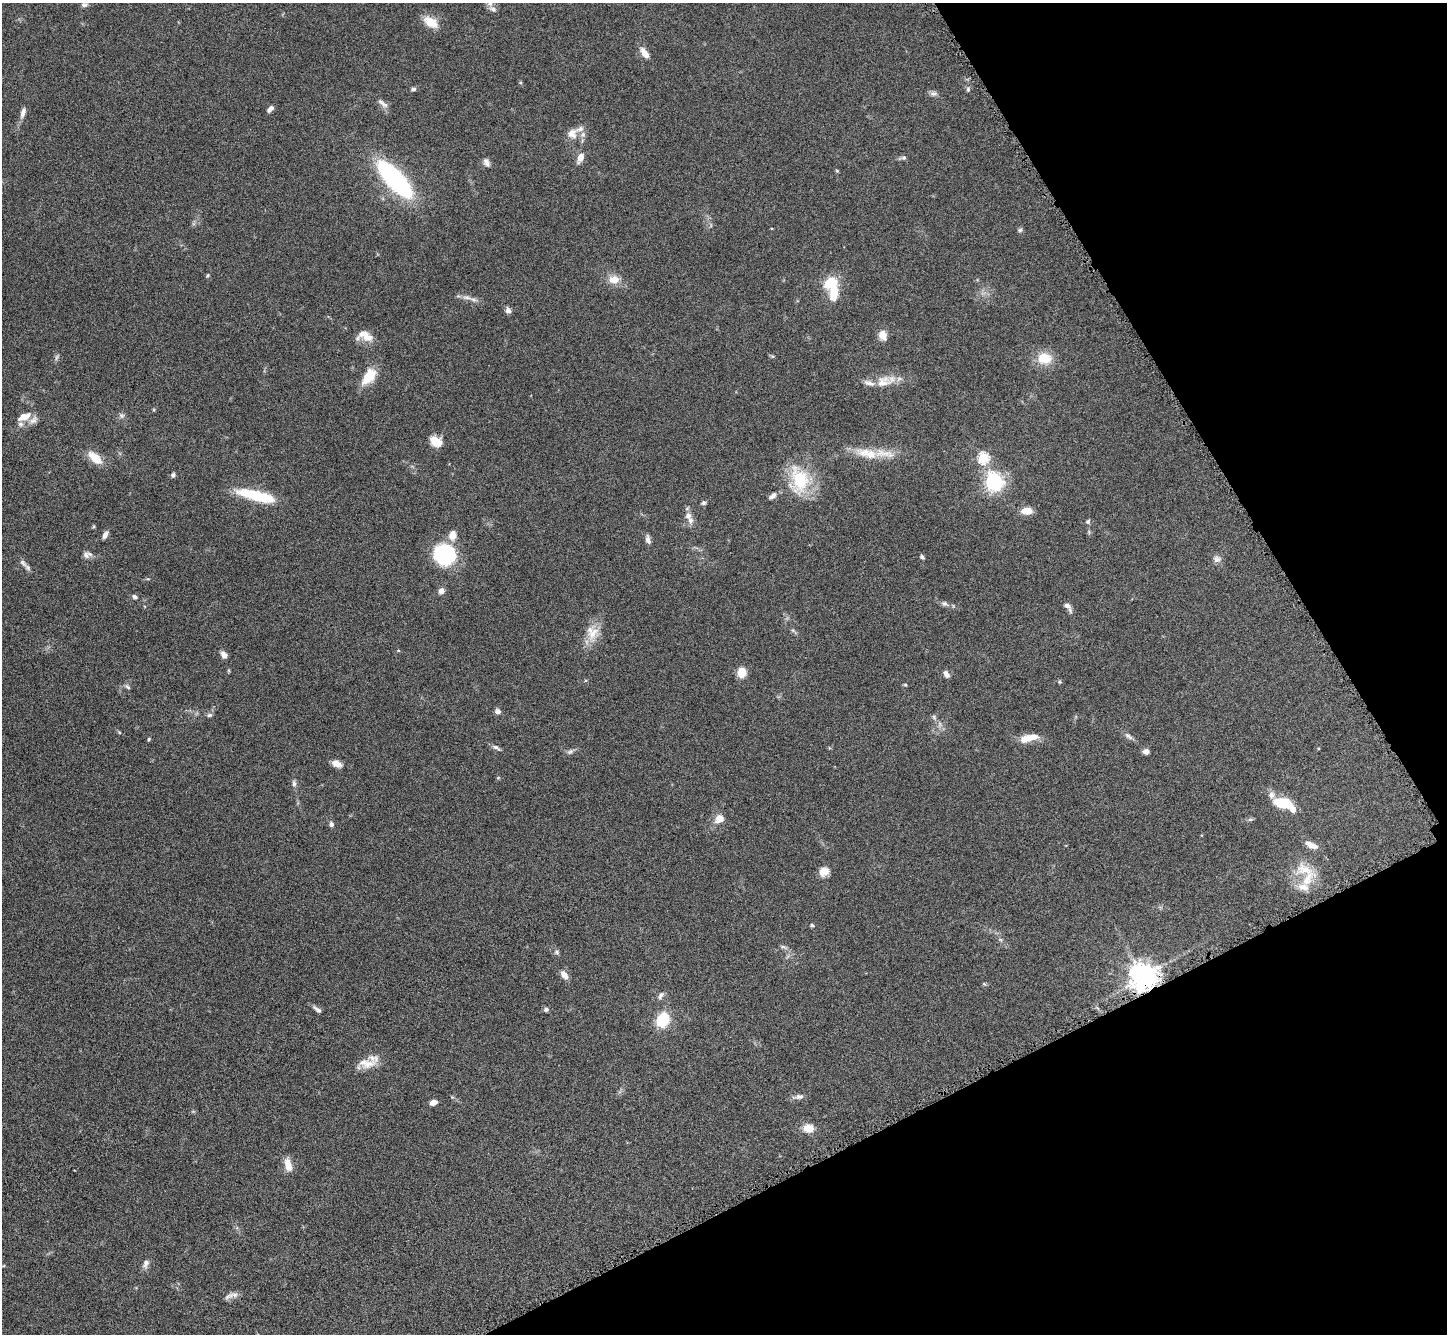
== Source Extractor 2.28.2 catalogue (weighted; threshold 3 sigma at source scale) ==
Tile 12 of 4 x 4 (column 4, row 3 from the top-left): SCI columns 4350-5794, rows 1634-2965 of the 5805 x 5795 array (HDU 1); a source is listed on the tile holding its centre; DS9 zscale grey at full resolution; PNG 1449 x 1336 px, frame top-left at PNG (2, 3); no overlay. Shown black and unused: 24% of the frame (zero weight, under 8 of 16 exposures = <1% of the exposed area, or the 3 px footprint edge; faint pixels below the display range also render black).
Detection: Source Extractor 2.28.2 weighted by HDU 2 'WHT'; one run over the whole footprint, this tile lists its part. Background 0.0645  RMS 0.003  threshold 0.0124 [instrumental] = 3 sigma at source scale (4.09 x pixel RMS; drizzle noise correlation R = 1.36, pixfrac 0.8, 0.05/0.05 arcsec/px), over >= 5 px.
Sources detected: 114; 1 inside a brighter object's white glare — not listed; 14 inside a brighter listed object's ellipse — not listed separately; the other 99 listed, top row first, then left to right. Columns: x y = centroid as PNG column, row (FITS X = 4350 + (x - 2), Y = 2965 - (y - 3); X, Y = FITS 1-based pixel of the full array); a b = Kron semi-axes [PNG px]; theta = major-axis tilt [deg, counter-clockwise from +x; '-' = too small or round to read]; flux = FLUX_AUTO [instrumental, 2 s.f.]
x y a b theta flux
84 5 7 5 5 0.69
493 9 10 6 -26 1
431 22 16 10 -31 4.5
645 53 11 6 -54 2.7
413 89 6 5 - 0.64
968 89 6 5 - 0.53
933 94 10 7 -13 0.89
383 103 18 6 -37 1.3
270 109 9 5 47 1
23 112 15 6 73 1.4
572 133 14 13 - 2.8
580 158 11 7 68 2.2
904 158 7 6 - 0.62
486 162 11 7 -57 1.1
837 171 6 3 -19 0.27
395 179 37 12 -47 58
1020 230 6 5 - 0.54
208 275 5 3 - 0.3
614 279 15 11 6 3
831 282 13 10 38 7.3
467 297 14 6 -8 1.5
508 310 7 6 - 1.1
883 335 11 8 -69 2.6
367 337 16 11 -10 3
772 356 5 4 - 0.36
56 358 9 4 71 0.53
1044 358 9 8 - 8.9
369 376 23 12 53 5.6
882 382 23 15 18 4.8
122 415 7 4 18 0.56
24 417 14 7 25 3.3
33 420 14 8 47 1.6
436 441 14 11 -34 3.3
884 454 34 10 -7 5.3
95 458 19 10 -41 4.4
983 458 5 5 - 24
173 475 6 5 - 0.62
799 480 35 23 -82 14
994 482 7 7 - 92
256 495 39 9 -14 13
773 496 10 6 40 1.1
703 503 6 5 - 0.6
1027 511 12 7 2 3.2
690 520 12 8 -77 1.4
1088 522 6 6 - 0.56
105 535 9 5 64 1.1
648 540 11 6 -76 1.1
444 554 23 21 -51 20
86 555 10 8 -54 1.1
922 557 6 4 -45 0.57
1217 559 11 9 -8 1.2
23 563 11 6 -45 0.95
441 591 6 6 - 1.6
135 597 6 5 - 0.73
945 604 9 6 -22 0.93
1068 607 15 6 -53 1.3
593 633 25 11 55 4.5
224 655 9 6 -56 1.4
742 672 9 8 - 4.1
946 674 9 6 -55 1.1
1060 682 5 4 - 0.36
905 685 5 4 - 0.31
128 687 8 5 -29 0.56
498 711 7 6 - 0.95
209 715 7 5 16 0.62
934 717 7 4 -47 0.54
1128 736 14 6 -41 1
1029 738 24 8 14 4
149 739 4 4 - 0.3
496 747 12 5 -33 0.82
1318 748 4 2 - 0.22
1146 751 7 6 - 1.2
570 752 9 6 36 0.78
337 764 12 7 -24 1.9
294 783 9 5 -83 0.8
1284 803 21 10 -11 8
719 819 12 9 33 2.5
1250 819 6 4 1 0.48
331 824 7 5 -82 0.71
1311 845 16 6 -24 2.4
1304 869 27 16 -14 5.9
824 872 13 10 41 2.3
1303 887 16 10 -15 2.8
812 925 4 4 - 0.5
783 947 10 4 -22 0.61
557 952 7 5 -24 0.55
564 975 11 7 -51 1.9
1143 977 8 8 - 400
661 995 11 6 54 0.94
546 1009 6 5 - 0.72
317 1010 13 5 -37 1
663 1020 12 9 57 11
367 1063 27 12 4 4.2
799 1097 11 7 2 1.1
434 1102 7 5 20 1.9
809 1128 12 9 -8 3.3
288 1165 17 8 -76 2.8
146 1263 12 7 69 1.3
229 1296 16 6 27 1.4
Overlapping masked pixels (flux is a lower limit): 1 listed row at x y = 1143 977